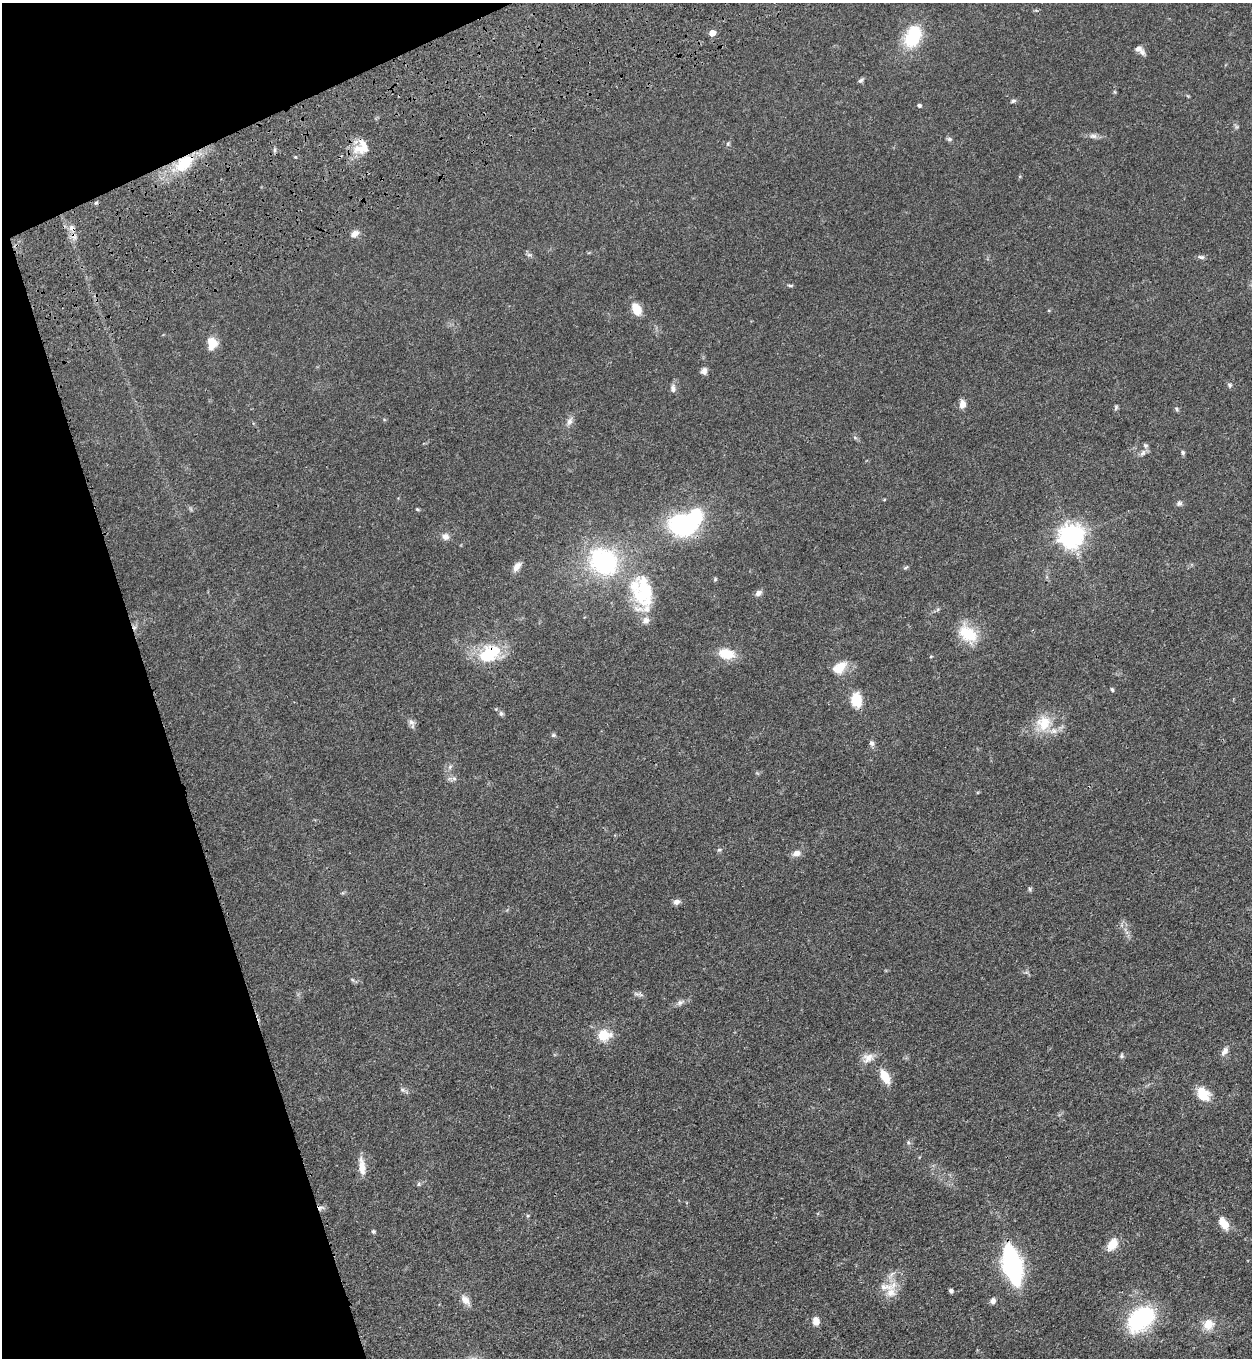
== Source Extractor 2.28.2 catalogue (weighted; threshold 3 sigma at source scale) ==
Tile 5 of 4 x 4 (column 1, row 2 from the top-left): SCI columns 459-1708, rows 2901-4256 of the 5704 x 5798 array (HDU 1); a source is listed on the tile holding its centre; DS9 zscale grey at full resolution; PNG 1254 x 1360 px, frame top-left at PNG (2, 3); no overlay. Shown black and unused: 16% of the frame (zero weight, under 3 of 4 exposures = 11% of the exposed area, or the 3 px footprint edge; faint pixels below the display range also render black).
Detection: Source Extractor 2.28.2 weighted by HDU 2 'WHT'; one run over the whole footprint, this tile lists its part. Background 0.0514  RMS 0.0041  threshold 0.0187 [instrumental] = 3 sigma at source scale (4.5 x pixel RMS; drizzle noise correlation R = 1.50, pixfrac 1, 0.05/0.05 arcsec/px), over >= 5 px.
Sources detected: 97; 1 too faint to see at this stretch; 4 inside a brighter object's white glare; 2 cosmic-ray / hot-pixel residue — not listed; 7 inside a brighter listed object's ellipse — not listed separately; the other 83 listed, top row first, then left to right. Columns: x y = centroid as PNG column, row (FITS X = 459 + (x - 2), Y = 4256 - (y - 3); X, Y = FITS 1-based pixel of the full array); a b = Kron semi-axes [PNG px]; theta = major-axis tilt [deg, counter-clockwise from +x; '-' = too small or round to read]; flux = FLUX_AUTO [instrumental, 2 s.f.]
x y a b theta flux
712 33 5 4 - 5.3
913 36 29 19 67 17
1142 52 10 7 -48 1.7
861 80 7 5 38 0.94
1013 101 7 5 17 0.76
919 105 5 5 - 0.75
1093 136 11 7 -1 1.7
949 139 8 5 -10 0.84
728 144 6 5 - 0.65
364 148 31 14 16 7.3
274 150 7 4 -90 0.71
184 163 29 16 42 15
96 203 5 4 - 0.58
72 228 9 8 - 2.2
354 234 13 8 35 2.3
529 255 7 4 0 0.76
1201 257 10 5 -6 1.1
790 285 9 3 -4 0.63
636 309 14 9 -61 5.9
212 343 12 10 88 6.6
704 371 9 7 67 1.7
1230 385 7 5 -3 0.75
673 388 11 7 -86 1.7
962 404 9 7 86 2.8
1116 407 7 5 75 0.67
1177 409 7 4 -39 0.66
569 421 12 7 68 2
855 438 6 4 -20 0.62
1143 453 11 6 53 1.5
1183 453 6 5 - 0.77
1179 503 8 7 - 1.1
417 509 6 4 -29 0.48
683 525 20 16 -10 64
445 536 9 9 - 2.1
1071 536 8 8 - 330
603 561 23 19 -37 60
517 567 14 7 54 2.6
906 567 8 4 35 0.61
715 579 6 4 48 0.51
644 592 51 27 -88 29
758 593 9 6 33 1.7
968 634 26 17 -41 13
726 654 19 11 -12 8.9
931 656 5 3 - 0.33
485 657 28 16 -22 11
839 667 19 11 37 7.2
1112 689 5 4 - 0.65
856 700 11 8 -86 14
501 713 8 6 -57 0.94
411 722 11 7 -31 1.6
1044 723 22 21 - 11
553 735 7 5 -15 0.74
872 743 8 7 - 1.3
450 767 7 6 - 1.1
454 778 8 6 -21 1.1
719 850 6 4 2 0.57
796 853 10 8 22 2.6
1029 889 7 4 -88 0.61
676 902 9 6 22 1.6
636 994 9 4 -22 1.1
680 1002 12 7 29 1.7
604 1035 17 13 5 8.1
1224 1051 13 6 55 2
1121 1056 7 5 89 0.71
868 1058 17 13 28 3.8
885 1077 14 8 -61 8.2
403 1090 8 7 - 1.1
1203 1093 16 12 -29 6.2
908 1142 6 5 - 0.72
362 1166 24 8 -84 4.5
418 1184 6 5 - 0.74
1224 1224 12 7 -55 7.4
373 1232 5 5 - 0.69
1112 1244 14 9 55 6.2
1012 1265 24 10 -76 120
892 1274 13 6 44 2
887 1286 31 10 8 5.6
951 1291 5 4 - 1
465 1300 16 9 -51 3.3
993 1301 8 6 72 1.6
1141 1318 29 20 37 43
816 1321 9 7 -84 3.4
1208 1324 15 13 41 5.6
Overlapping masked pixels (flux is a lower limit): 3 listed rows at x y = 184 163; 72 228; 683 525